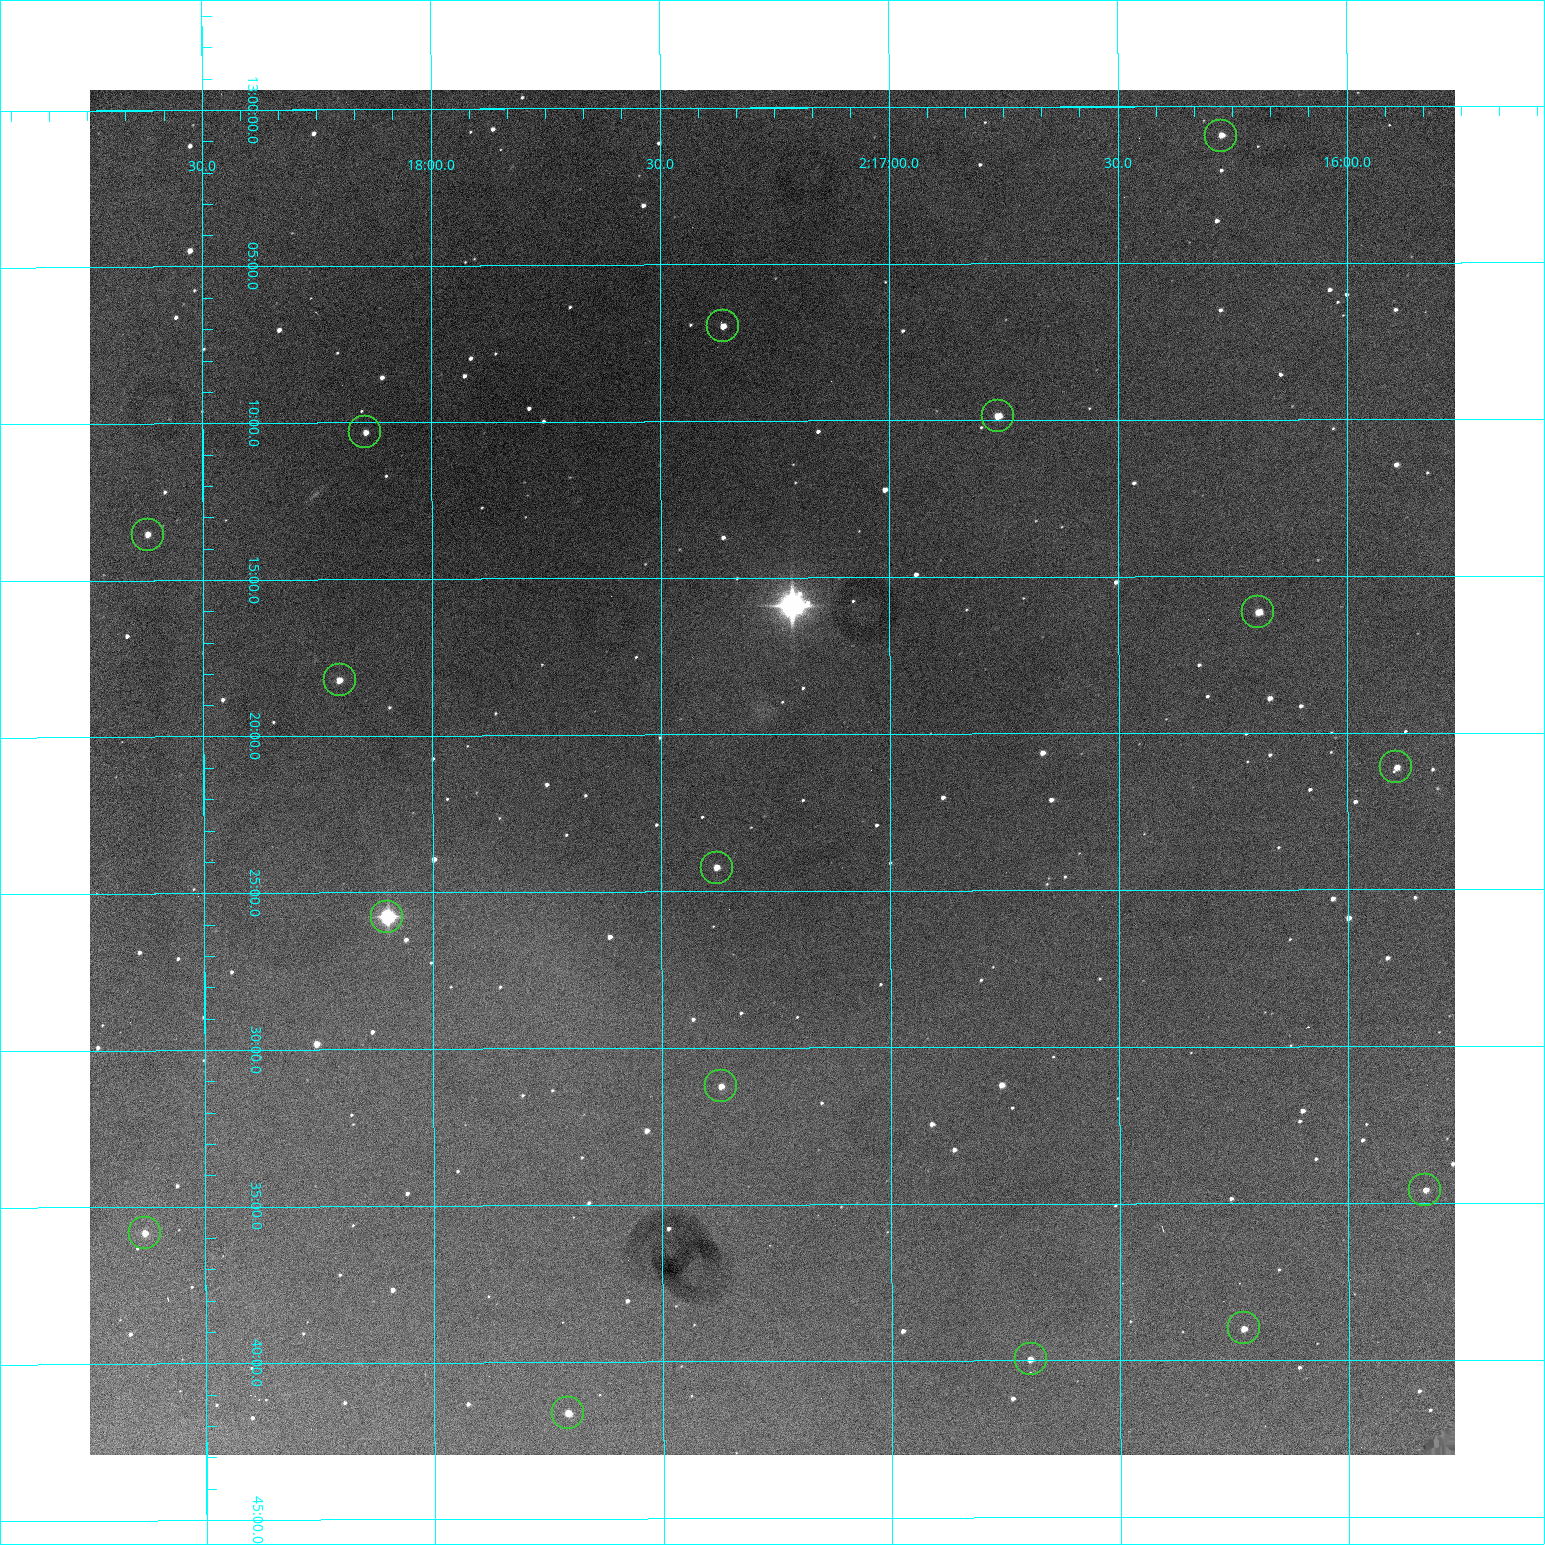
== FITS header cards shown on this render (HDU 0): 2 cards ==
NAXIS1  =                 1365 /fastest changing axis
NAXIS2  =                 1365 /next to fastest changing axis

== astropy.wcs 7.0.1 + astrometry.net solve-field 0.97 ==
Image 1365 x 1365 px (HDU 0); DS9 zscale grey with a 90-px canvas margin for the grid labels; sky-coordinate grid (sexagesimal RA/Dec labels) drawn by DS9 from the SOLVED WCS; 16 Tycho-2 reference stars matched to detected sources circled (green)
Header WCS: RA---TAN-SIP/DEC--TAN-SIP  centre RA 02:17:15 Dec +13:21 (34.31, +13.35 deg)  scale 1.91 arcsec/px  FOV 43.5' x 43.6'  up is -180 deg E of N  parity flipped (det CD > 0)
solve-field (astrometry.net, Tycho-2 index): VERIFIED the header's WCS against the Tycho-2 star catalogue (verified at 3 index scales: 10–16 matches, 0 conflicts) and refined it, rather than solving blind
Solved WCS: RA---TAN-SIP/DEC--TAN-SIP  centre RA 02:17:15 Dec +13:21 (34.31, +13.35 deg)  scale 1.91 arcsec/px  FOV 43.5' x 43.5'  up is -180 deg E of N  parity flipped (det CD > 0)
The solver's refit moves the header's centre by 0.16 arcsec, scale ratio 0.9999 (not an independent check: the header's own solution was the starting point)
Tycho-2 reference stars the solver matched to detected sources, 16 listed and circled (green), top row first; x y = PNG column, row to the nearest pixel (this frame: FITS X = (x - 90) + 1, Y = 1365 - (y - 90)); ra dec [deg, ICRS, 3 dp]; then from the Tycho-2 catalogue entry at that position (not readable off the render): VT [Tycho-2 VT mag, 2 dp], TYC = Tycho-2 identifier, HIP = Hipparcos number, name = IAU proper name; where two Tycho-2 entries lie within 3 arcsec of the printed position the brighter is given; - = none
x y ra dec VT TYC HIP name
1221 136 34.068 +13.016 12.11 637-923-1 - -
723 326 34.341 +13.116 11.78 637-767-1 - -
998 416 34.191 +13.165 10.78 637-980-1 - -
365 432 34.536 +13.172 12.67 637-944-1 - -
148 535 34.655 +13.226 12.20 637-883-1 - -
1258 612 34.049 +13.269 11.22 637-820-1 - -
340 680 34.551 +13.304 11.62 637-695-1 - -
1396 767 33.973 +13.352 11.91 637-1253-1 - -
717 868 34.345 +13.404 11.61 637-1245-1 - -
387 917 34.525 +13.430 7.86 637-948-1 10730 -
721 1086 34.343 +13.520 12.11 637-855-1 - -
1425 1190 33.958 +13.576 11.96 637-1126-1 - -
145 1233 34.658 +13.597 11.37 637-890-1 - -
1244 1328 34.057 +13.650 11.94 637-667-1 - -
1031 1359 34.174 +13.666 12.36 637-601-1 - -
568 1413 34.427 +13.694 11.59 637-1123-1 - -